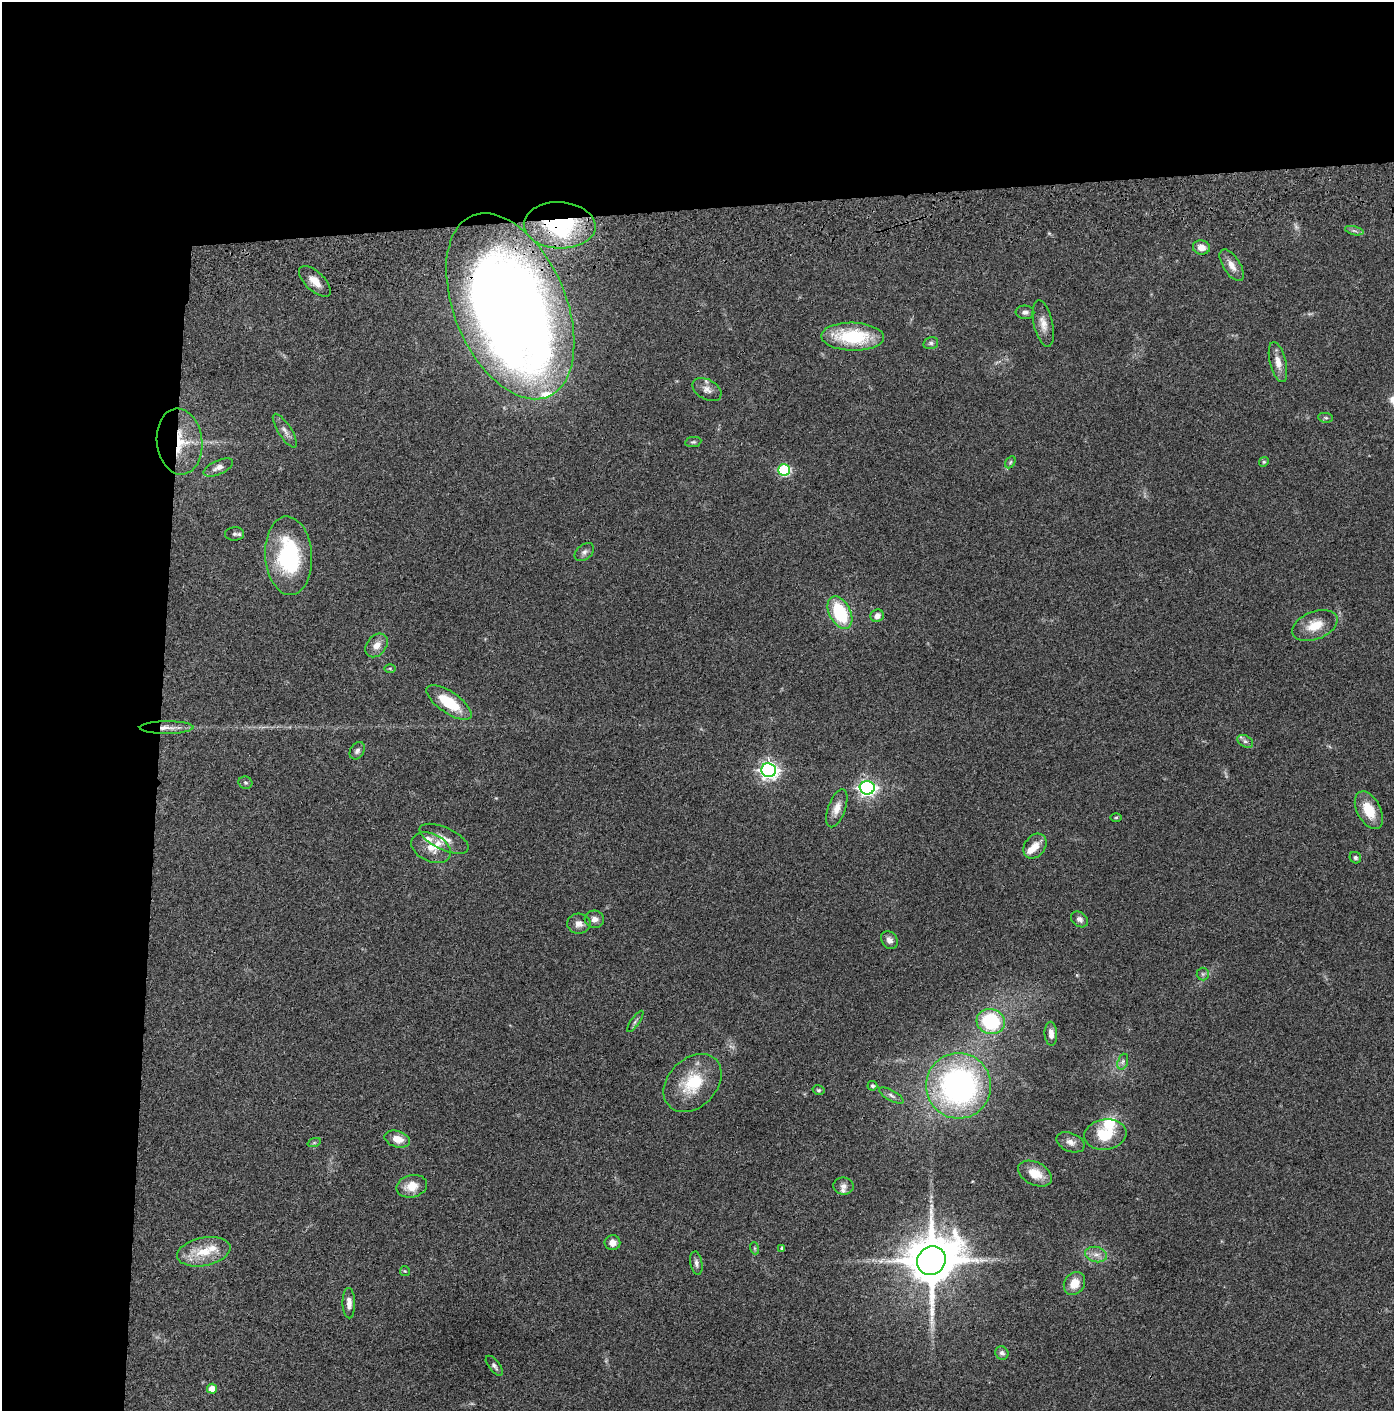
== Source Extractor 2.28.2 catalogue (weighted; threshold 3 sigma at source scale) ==
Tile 1 of 3 x 3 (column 1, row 1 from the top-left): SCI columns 51-1442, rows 2934-4342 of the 4276 x 4457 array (HDU 1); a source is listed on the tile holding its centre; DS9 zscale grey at full resolution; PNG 1396 x 1413 px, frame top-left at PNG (2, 2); each listed source drawn as its Kron ellipse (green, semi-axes under 4 px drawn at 4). Shown black and unused: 24% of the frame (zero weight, under 3 of 4 exposures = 6% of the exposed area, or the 3 px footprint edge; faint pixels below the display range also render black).
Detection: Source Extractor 2.28.2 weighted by HDU 2 'WHT'; one run over the whole footprint, this tile lists its part. Background 0.064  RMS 0.0059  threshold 0.0266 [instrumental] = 3 sigma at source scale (4.5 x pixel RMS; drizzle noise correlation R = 1.50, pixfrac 1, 0.05/0.05 arcsec/px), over >= 5 px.
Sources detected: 86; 1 too faint to see at this stretch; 1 inside a brighter object's white glare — neither listed nor drawn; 8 inside a brighter listed object's ellipse — not listed separately; the other 76 listed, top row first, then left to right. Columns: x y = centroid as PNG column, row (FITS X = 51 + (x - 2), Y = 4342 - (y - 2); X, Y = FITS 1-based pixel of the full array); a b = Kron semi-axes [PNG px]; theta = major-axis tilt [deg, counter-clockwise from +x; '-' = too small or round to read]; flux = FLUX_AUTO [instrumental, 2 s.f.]
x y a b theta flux
560 225 36 23 -3 69
1354 231 9 4 -13 1.4
1201 247 8 7 - 5.1
1232 265 18 8 -58 5.3
315 281 20 9 -44 6.8
510 306 98 56 -67 850
1025 312 9 6 -3 2.1
1043 324 24 9 -77 5.6
853 337 31 14 -2 36
931 343 7 6 - 1.5
1278 362 20 8 -76 6
707 389 16 10 -30 4
1326 418 7 5 -6 1
285 431 19 6 -57 3.6
179 442 33 22 -83 22
693 442 8 5 9 1
1010 462 6 4 60 0.97
1264 462 5 4 - 0.79
218 467 16 7 23 3.3
784 470 6 6 - 56
234 534 9 6 4 1.6
584 552 11 7 38 2.2
289 556 39 23 -86 56
840 613 17 10 -63 34
877 616 7 6 - 3.3
1315 625 24 13 21 11
377 645 13 9 51 4.9
390 668 6 4 -1 0.77
449 702 26 10 -35 20
167 728 27 6 0 5.9
1245 741 8 5 -30 1.7
357 751 9 6 58 2.1
769 770 7 7 - 250
245 783 7 6 - 1.2
867 788 7 6 - 190
837 808 20 8 70 5.4
1369 810 20 11 -62 14
1116 817 5 3 - 0.64
444 839 26 11 -25 6.4
1035 846 13 10 53 6.3
431 848 21 14 -26 9.2
1355 858 6 5 - 1.2
594 919 9 8 - 3.3
1079 919 9 7 -39 2.4
579 924 12 10 -2 3.9
889 940 10 7 -56 2.9
1203 974 6 6 - 1.3
635 1021 13 3 55 1.3
991 1021 14 12 -15 42
1051 1034 12 6 -86 3.4
1123 1062 8 5 71 1.5
693 1083 33 24 44 25
872 1086 5 4 - 1.2
958 1086 33 32 - 170
818 1090 6 4 -15 0.89
891 1095 13 5 -30 2
1105 1134 21 15 8 18
397 1139 13 8 -16 6.6
1070 1142 15 9 -23 3.6
314 1143 7 4 19 0.9
1035 1174 18 11 -26 9.1
412 1186 15 11 14 8.5
844 1186 10 8 -8 2.8
612 1243 8 7 - 3.7
754 1248 6 4 -71 0.73
782 1248 4 4 - 1.4
204 1252 27 14 11 16
1096 1254 11 7 -13 3.7
931 1260 15 13 47 3400
696 1263 12 6 -80 2
405 1271 5 5 - 0.66
1074 1283 12 10 56 8.2
349 1303 15 6 -88 3.5
1002 1353 7 6 - 1.8
494 1366 12 5 -52 1.8
212 1389 5 5 - 6.3
Overlapping masked pixels (flux is a lower limit): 5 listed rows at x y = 560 225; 510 306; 179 442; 167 728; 1035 846